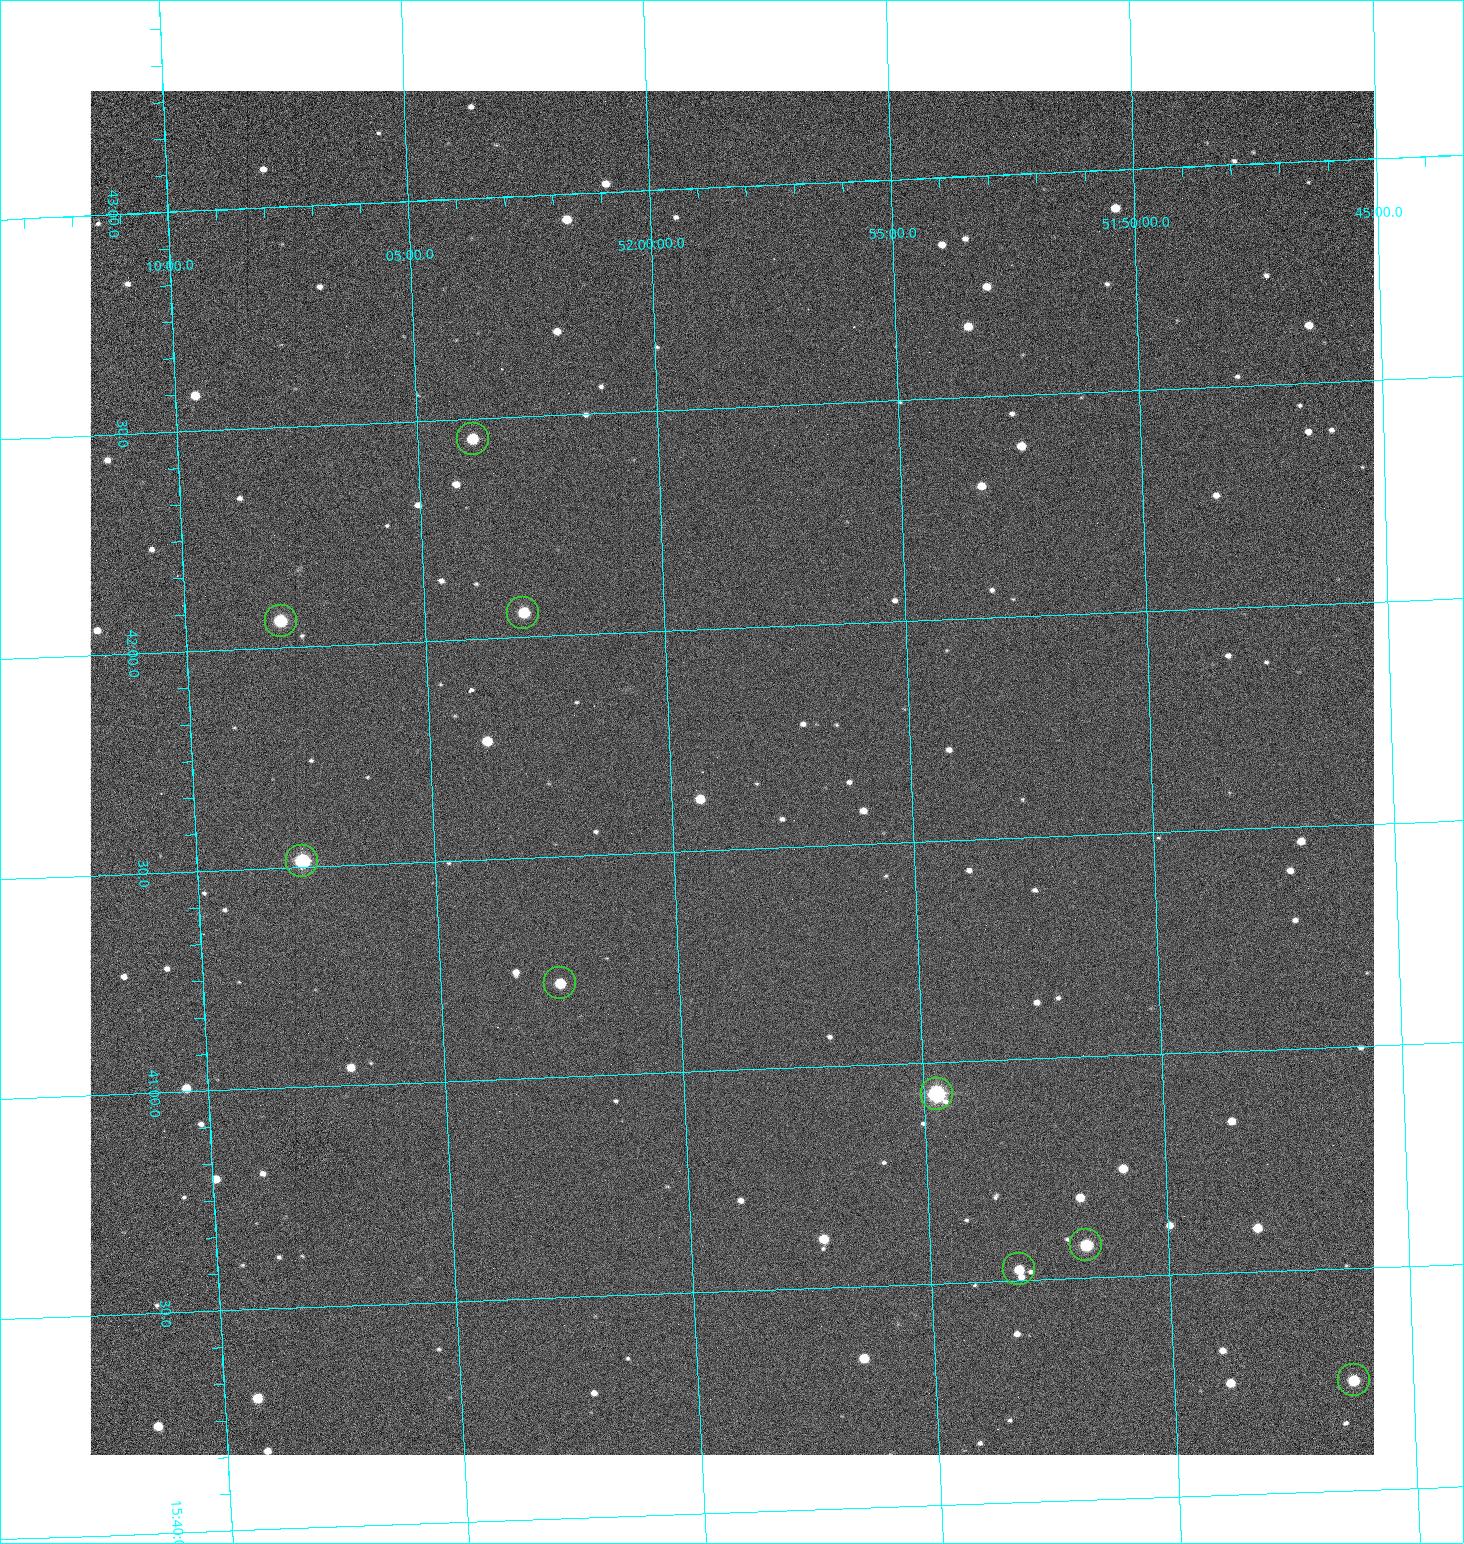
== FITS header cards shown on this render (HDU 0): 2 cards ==
NAXIS1  =                 1284 /fastest changing axis
NAXIS2  =                 1364 /next to fastest changing axis

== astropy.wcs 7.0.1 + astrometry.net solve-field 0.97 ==
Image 1284 x 1364 px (HDU 0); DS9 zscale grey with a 90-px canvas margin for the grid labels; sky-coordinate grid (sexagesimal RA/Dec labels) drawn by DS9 from the SOLVED WCS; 9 Tycho-2 reference stars matched to detected sources circled (green)
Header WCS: RA---TAN/DEC--TAN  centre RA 15:41:40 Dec +51:59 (235.42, +51.98 deg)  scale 1.26 arcsec/px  FOV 26.9' x 28.5'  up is +92 deg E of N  parity flipped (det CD > 0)
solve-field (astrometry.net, Tycho-2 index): VERIFIED the header's WCS against the Tycho-2 star catalogue (9 matches, 0 conflicts) and refined it, rather than solving blind
Solved WCS: RA---TAN-SIP/DEC--TAN-SIP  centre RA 15:41:40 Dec +51:59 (235.42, +51.98 deg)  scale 1.25 arcsec/px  FOV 26.8' x 28.5'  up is +92 deg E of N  parity flipped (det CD > 0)
The solver's refit moves the header's centre by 0.51 arcsec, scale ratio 0.9971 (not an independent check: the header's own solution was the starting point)
Tycho-2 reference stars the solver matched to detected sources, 9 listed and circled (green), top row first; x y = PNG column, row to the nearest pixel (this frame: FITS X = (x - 90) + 1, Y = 1364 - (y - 91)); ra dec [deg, ICRS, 3 dp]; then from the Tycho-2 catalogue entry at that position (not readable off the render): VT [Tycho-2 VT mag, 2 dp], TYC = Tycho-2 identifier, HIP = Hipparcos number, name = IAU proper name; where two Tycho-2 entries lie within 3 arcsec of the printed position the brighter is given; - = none
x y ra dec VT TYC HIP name
473 439 235.614 +52.064 11.61 3489-1132-1 - -
523 613 235.514 +52.049 11.19 3489-1407-1 - -
281 621 235.515 +52.133 11.12 3489-1380-1 - -
302 861 235.378 +52.130 9.31 3489-1322-1 76850 -
560 983 235.303 +52.042 11.52 3489-958-1 - -
937 1094 235.232 +51.912 9.59 3489-824-1 - -
1086 1245 235.143 +51.862 10.97 3489-1016-1 - -
1019 1269 235.131 +51.886 12.29 3489-908-1 - -
1354 1380 235.062 +51.771 11.53 3489-1453-1 - -